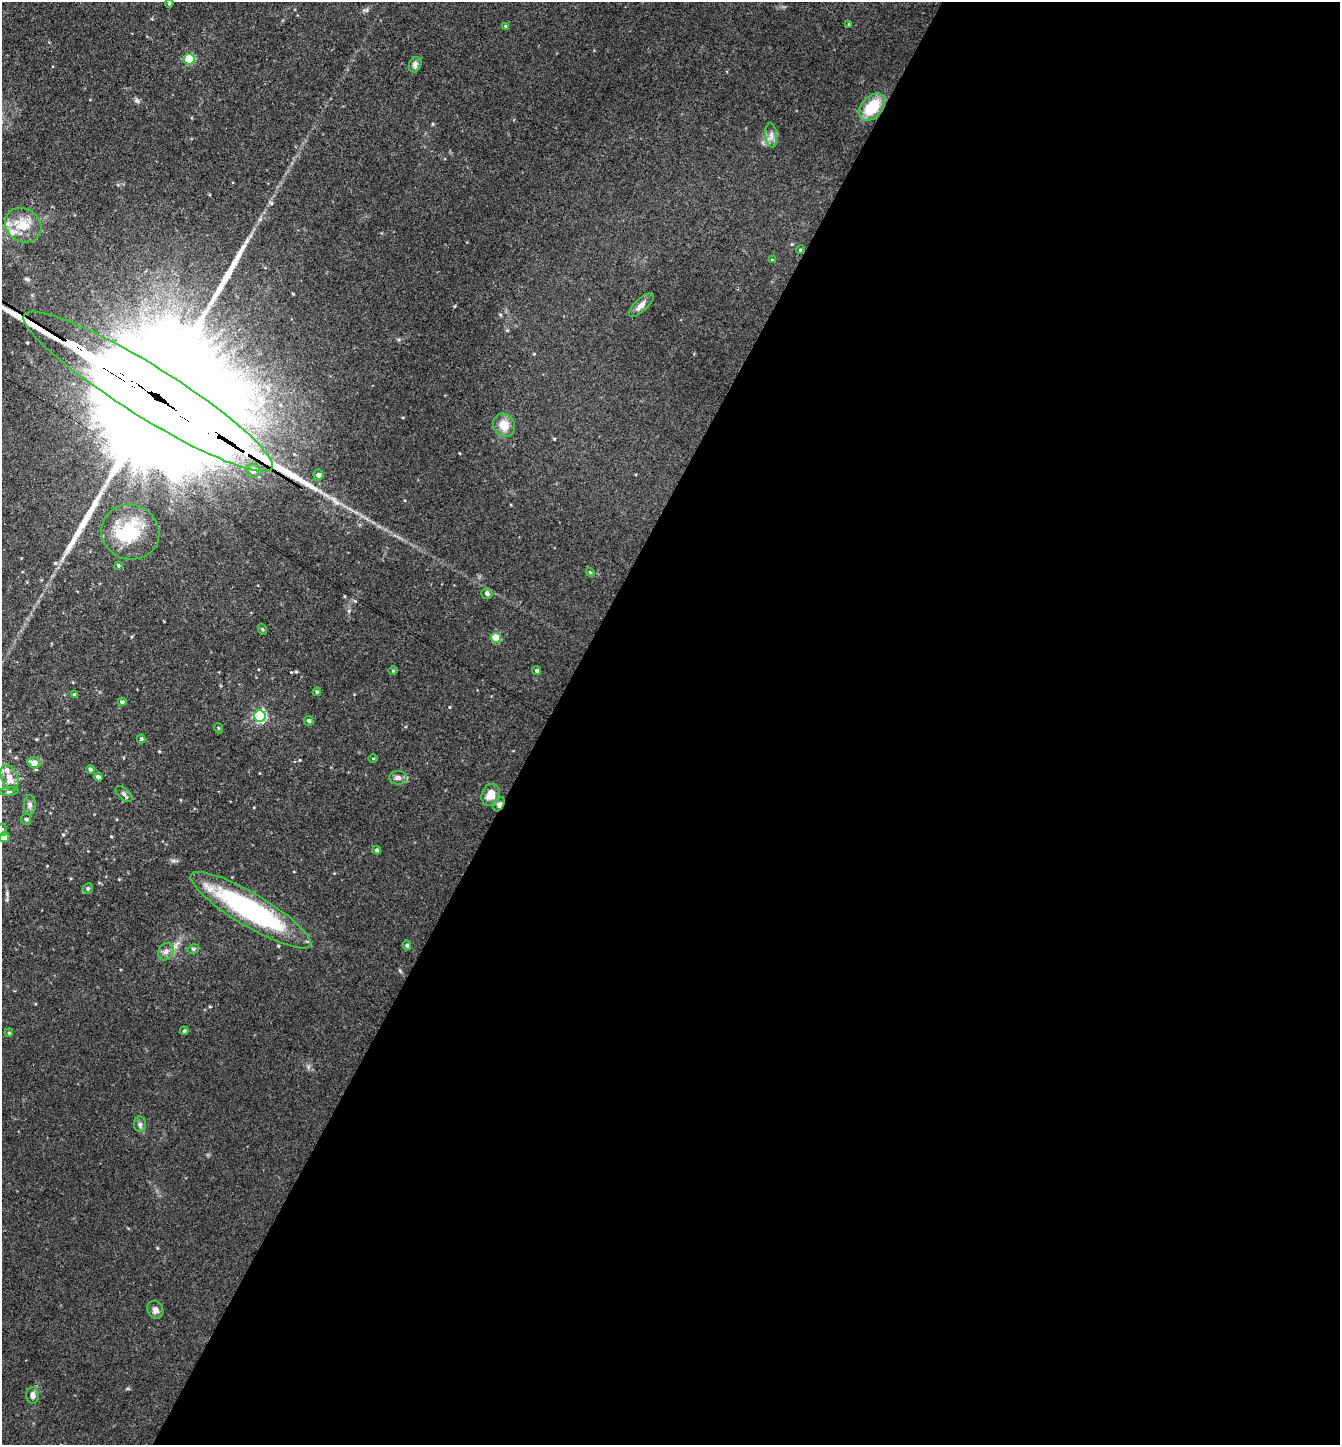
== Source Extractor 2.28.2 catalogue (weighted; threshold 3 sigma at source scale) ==
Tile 12 of 4 x 4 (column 4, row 3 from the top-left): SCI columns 4299-5636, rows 1444-2886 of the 5782 x 5773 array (HDU 1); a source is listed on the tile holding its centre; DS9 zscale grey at full resolution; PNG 1342 x 1447 px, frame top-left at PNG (2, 2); each listed source drawn as its Kron ellipse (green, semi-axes under 4 px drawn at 4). Shown black and unused: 59% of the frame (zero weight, under 3 of 4 exposures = <1% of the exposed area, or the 3 px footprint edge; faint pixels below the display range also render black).
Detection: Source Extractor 2.28.2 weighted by HDU 2 'WHT'; one run over the whole footprint, this tile lists its part. Background 0.118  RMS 0.0077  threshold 0.0347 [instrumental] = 3 sigma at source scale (4.5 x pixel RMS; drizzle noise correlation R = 1.50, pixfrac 1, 0.05/0.05 arcsec/px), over >= 5 px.
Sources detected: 63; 3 long thin detections or spike segments (spike, bleed or trail) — neither listed nor drawn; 5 inside a brighter listed object's ellipse — not listed separately; the other 55 listed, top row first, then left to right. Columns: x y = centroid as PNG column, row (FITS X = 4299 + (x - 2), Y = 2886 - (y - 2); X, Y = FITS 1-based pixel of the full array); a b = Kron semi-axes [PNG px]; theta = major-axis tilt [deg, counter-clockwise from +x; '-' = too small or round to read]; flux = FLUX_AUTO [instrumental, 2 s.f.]
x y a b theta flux
169 3 4 3 - 0.96
849 24 4 3 - 0.84
505 26 4 3 - 0.9
189 59 5 5 - 51
415 65 8 6 70 2.6
872 107 15 10 49 25
771 135 12 6 -83 3.5
23 225 19 16 -34 17
800 250 4 3 - 0.74
772 260 4 3 - 0.6
641 305 16 6 44 4.4
148 392 146 25 -32 100000
504 425 12 10 -56 11
253 471 7 6 - 4.4
318 475 5 5 - 2.6
130 532 29 27 -21 41
118 565 4 3 - 1.1
590 572 4 3 - 0.69
487 593 5 5 - 2.2
262 629 5 3 - 0.84
496 638 5 5 - 25
393 671 5 3 - 0.66
537 671 4 4 - 1.2
317 692 4 4 - 0.93
75 695 4 4 - 1.2
122 702 4 4 - 1.5
260 716 6 5 - 98
309 721 5 4 - 1.9
218 728 5 3 - 0.71
141 739 4 4 - 1.1
373 759 5 3 - 0.65
34 763 6 5 - 6.3
90 769 4 4 - 1.8
98 777 4 4 - 2.6
9 778 13 8 -68 8.5
398 778 9 7 -1 2.7
9 792 9 3 5 1.2
124 794 10 5 -43 2.3
491 795 11 8 66 9.1
499 804 8 5 59 2.6
30 805 10 6 -90 2.4
26 819 5 5 - 1.5
2 830 6 5 - 2.2
4 837 5 4 - 8.1
377 850 4 4 - 1.3
88 888 5 5 - 1.4
251 910 69 16 -31 140
407 945 5 4 - 1.4
193 949 6 4 13 1.2
166 952 9 7 58 3.7
184 1031 4 4 - 1.2
9 1033 4 3 - 0.73
140 1124 7 6 - 2
155 1310 9 7 -65 3.5
33 1395 8 6 -86 3.5
Overlapping masked pixels (flux is a lower limit): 2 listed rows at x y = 148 392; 499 804
Isophote crosses this tile's border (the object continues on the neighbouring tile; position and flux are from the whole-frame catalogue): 4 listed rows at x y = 148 392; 9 778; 2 830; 4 837